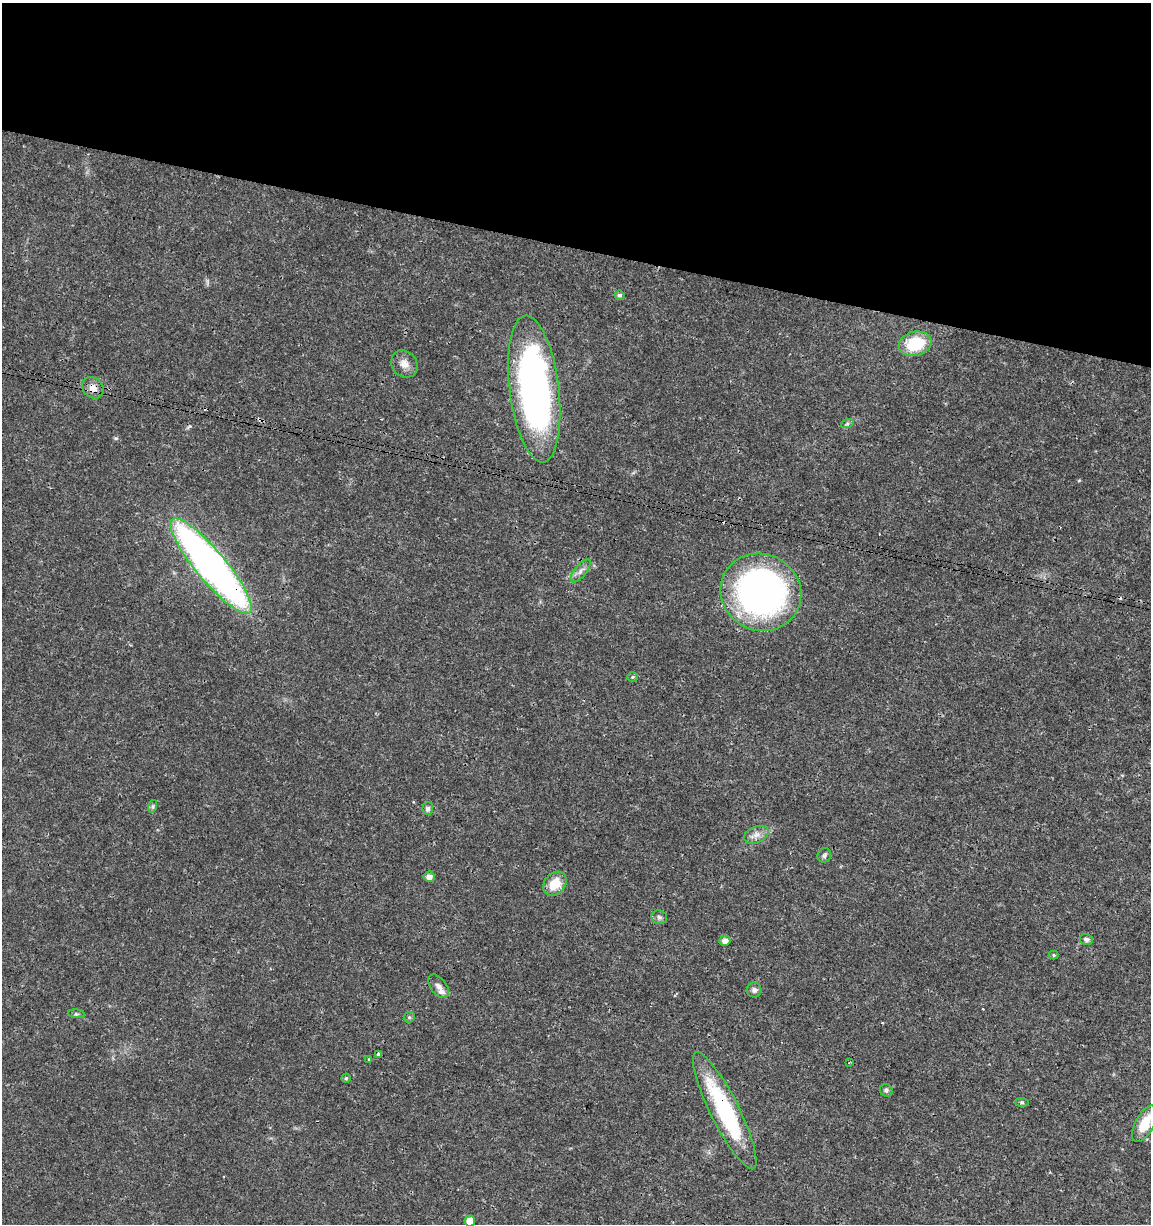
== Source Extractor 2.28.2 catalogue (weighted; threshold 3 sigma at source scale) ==
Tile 2 of 4 x 4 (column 2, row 1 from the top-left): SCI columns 1374-2522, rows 3675-4896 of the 5104 x 4898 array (HDU 1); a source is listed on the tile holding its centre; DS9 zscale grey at full resolution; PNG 1153 x 1226 px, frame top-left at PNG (2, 3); each listed source drawn as its Kron ellipse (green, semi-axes under 4 px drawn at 4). Shown black and unused: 20% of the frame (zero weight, under 3 of 4 exposures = <1% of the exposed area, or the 3 px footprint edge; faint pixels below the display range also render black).
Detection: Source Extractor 2.28.2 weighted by HDU 2 'WHT'; one run over the whole footprint, this tile lists its part. Background 0.0189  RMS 0.0018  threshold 0.00796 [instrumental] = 3 sigma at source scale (4.5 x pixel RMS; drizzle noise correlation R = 1.50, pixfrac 1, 0.0396/0.0396 arcsec/px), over >= 5 px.
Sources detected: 35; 2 cosmic-ray / hot-pixel residue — neither listed nor drawn; the other 33 listed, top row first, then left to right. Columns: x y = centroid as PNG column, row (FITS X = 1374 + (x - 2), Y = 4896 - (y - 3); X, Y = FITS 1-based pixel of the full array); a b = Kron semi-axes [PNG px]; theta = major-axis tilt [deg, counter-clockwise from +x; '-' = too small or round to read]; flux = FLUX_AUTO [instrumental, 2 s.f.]
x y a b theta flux
619 295 5 4 - 0.37
915 344 16 12 14 7.8
404 364 14 12 -52 1.5
93 388 11 9 -45 1.5
534 389 74 24 -83 76
847 424 6 4 19 0.32
211 566 61 15 -50 110
581 571 14 6 51 0.89
761 592 41 38 -25 68
632 677 5 4 - 0.25
153 806 6 4 72 0.31
428 808 6 5 - 0.57
756 835 13 8 22 1.2
824 855 7 6 - 0.44
429 877 5 5 - 1.1
555 884 13 10 50 3.7
659 917 8 6 -20 0.54
1086 939 6 5 - 0.64
725 941 5 5 - 1.1
1054 955 5 4 - 0.21
438 986 14 8 -51 1.2
754 990 7 7 - 0.57
76 1014 8 3 -5 0.28
409 1017 6 5 - 0.31
378 1054 4 3 - 0.42
369 1059 4 4 - 0.16
849 1063 3 2 - 0.13
346 1078 4 4 - 0.27
886 1090 7 6 - 0.42
1022 1102 6 4 -1 0.29
725 1111 65 14 -63 19
1145 1124 20 9 62 4.3
470 1221 5 5 - 1.9
Overlapping masked pixels (flux is a lower limit): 3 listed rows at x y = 93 388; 211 566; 725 1111
Isophote crosses this tile's border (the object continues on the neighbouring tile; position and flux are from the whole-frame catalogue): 2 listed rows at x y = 1145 1124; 470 1221